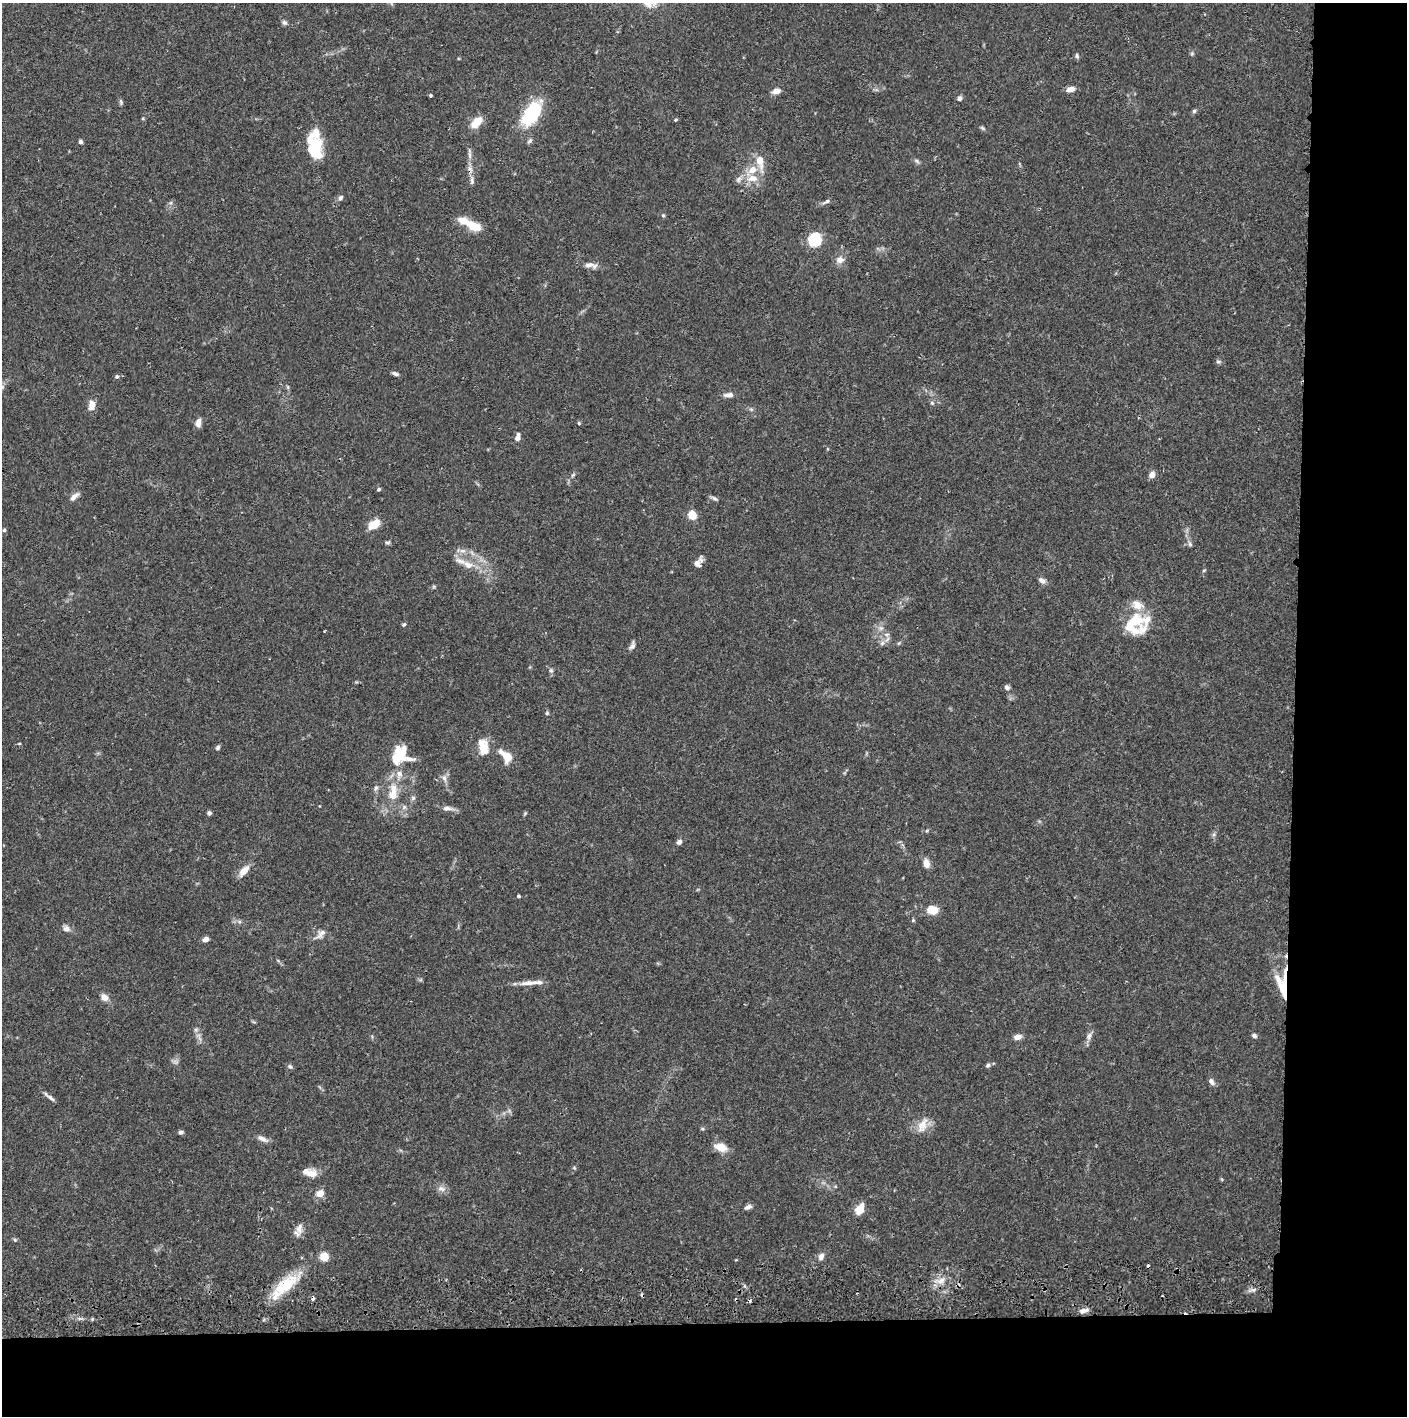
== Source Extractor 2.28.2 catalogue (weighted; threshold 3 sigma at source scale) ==
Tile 9 of 3 x 3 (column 3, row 3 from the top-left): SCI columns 2816-4220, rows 58-1471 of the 4227 x 4357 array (HDU 1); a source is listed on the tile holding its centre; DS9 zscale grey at full resolution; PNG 1409 x 1418 px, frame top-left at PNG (2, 3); no overlay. Shown black and unused: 14% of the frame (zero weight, under 2 of 3 exposures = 3% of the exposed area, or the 3 px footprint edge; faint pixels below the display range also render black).
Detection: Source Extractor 2.28.2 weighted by HDU 2 'WHT'; one run over the whole footprint, this tile lists its part. Background 0.0679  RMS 0.0049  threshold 0.0219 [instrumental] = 3 sigma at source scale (4.5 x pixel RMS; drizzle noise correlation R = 1.50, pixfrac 1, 0.05/0.05 arcsec/px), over >= 5 px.
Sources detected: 130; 1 too faint to see at this stretch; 2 inside a brighter object's white glare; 4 cosmic-ray / hot-pixel residue — not listed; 12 inside a brighter listed object's ellipse — not listed separately; the other 111 listed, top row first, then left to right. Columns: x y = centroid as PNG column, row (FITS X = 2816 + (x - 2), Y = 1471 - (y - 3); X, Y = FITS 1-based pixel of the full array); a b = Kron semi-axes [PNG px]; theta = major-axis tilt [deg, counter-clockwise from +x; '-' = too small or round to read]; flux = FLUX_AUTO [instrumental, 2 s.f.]
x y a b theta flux
284 22 7 6 - 1.2
1077 56 7 5 -78 0.98
1071 89 9 6 14 3.3
776 91 9 6 15 3.6
430 95 3 3 - 0.92
959 98 6 5 - 1.3
121 102 8 4 -77 0.87
1194 111 5 5 - 0.87
531 114 22 11 56 41
675 120 5 3 - 0.54
477 122 15 8 45 7.8
982 128 7 4 -44 0.76
530 141 9 4 48 1.1
80 142 4 4 - 1.3
314 146 25 12 42 10
470 155 12 4 -89 1.9
760 161 16 8 -79 7
917 161 7 4 -45 0.95
752 170 16 9 42 6.9
738 179 9 7 54 1.8
472 180 15 6 -86 2.3
340 198 8 6 51 1.3
826 202 13 4 26 1.3
663 215 5 4 - 0.66
472 225 19 11 -23 9.2
814 239 14 13 - 15
840 260 10 8 7 3.1
589 265 14 7 1 2.9
1218 361 6 4 -1 0.83
395 374 8 4 -22 1.4
117 376 5 5 - 0.87
2 387 8 7 - 1.6
288 387 6 3 -72 0.66
729 395 12 6 2 2.5
932 403 6 5 - 0.88
92 405 10 6 82 4.8
198 422 10 6 79 2.9
579 423 5 4 - 0.58
517 437 10 6 77 2.3
573 475 7 4 45 0.79
1152 475 8 6 59 2.4
379 489 5 4 - 0.67
74 497 14 6 42 2.4
714 498 10 5 -29 1.1
692 515 5 5 - 21
374 524 12 8 33 8.2
4 530 5 5 - 0.67
387 542 8 4 20 0.84
1190 544 7 5 -60 1.1
463 551 10 5 0 1.8
698 563 11 7 53 3.4
468 565 17 10 -28 5.8
1204 570 5 3 - 0.49
1042 580 10 6 -35 1.9
1133 623 31 22 43 21
404 624 4 3 - 1
881 628 7 6 - 1.6
882 643 8 5 46 1.5
632 645 11 5 73 1.6
551 670 7 5 -68 1.1
1007 687 7 6 - 1.4
547 713 5 5 - 0.65
19 744 5 3 - 0.41
483 747 22 12 -82 8
218 748 6 5 - 1
507 756 13 7 -42 11
397 759 33 13 3 10
444 778 11 6 -82 2.2
376 788 7 5 67 1.2
393 793 27 11 90 11
413 798 6 6 - 1.1
447 808 15 6 0 2.4
209 813 4 4 - 1.4
525 813 6 4 46 0.57
679 842 7 6 - 1.5
926 863 10 7 -75 3.5
244 871 17 7 48 4.6
518 896 4 3 - 0.66
932 910 10 7 -1 8.1
239 921 6 4 -19 0.88
66 929 8 7 - 2.4
321 934 17 8 45 2.9
206 939 6 5 - 2.8
1285 976 33 5 87 7
528 983 23 6 4 4.2
1283 991 22 8 -69 8.1
104 997 9 7 -49 3.1
196 1029 7 4 19 0.79
1089 1036 12 6 74 2.2
1254 1036 6 5 - 1.1
1018 1037 9 6 15 2.6
988 1065 6 5 - 1.1
290 1066 8 5 -36 0.99
1211 1082 10 6 -56 1.9
50 1098 14 5 -38 1.7
922 1125 23 11 64 6.2
181 1132 6 4 0 1.2
262 1139 13 6 -24 2.7
721 1147 16 9 -19 5.8
310 1173 17 9 -16 5.6
441 1189 13 7 -17 2.3
320 1193 10 8 13 3.9
748 1207 9 5 23 1.7
860 1209 12 7 64 6.9
299 1229 14 8 77 3.5
15 1240 6 5 - 0.7
821 1256 9 7 68 2.4
324 1257 6 6 - 9.1
941 1281 12 7 37 3.7
286 1285 38 15 38 18
1082 1311 10 6 45 1.9
Overlapping masked pixels (flux is a lower limit): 4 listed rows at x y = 472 180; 1285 976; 1283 991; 286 1285
Isophote crosses this tile's border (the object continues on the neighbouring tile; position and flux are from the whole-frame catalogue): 1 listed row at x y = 2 387